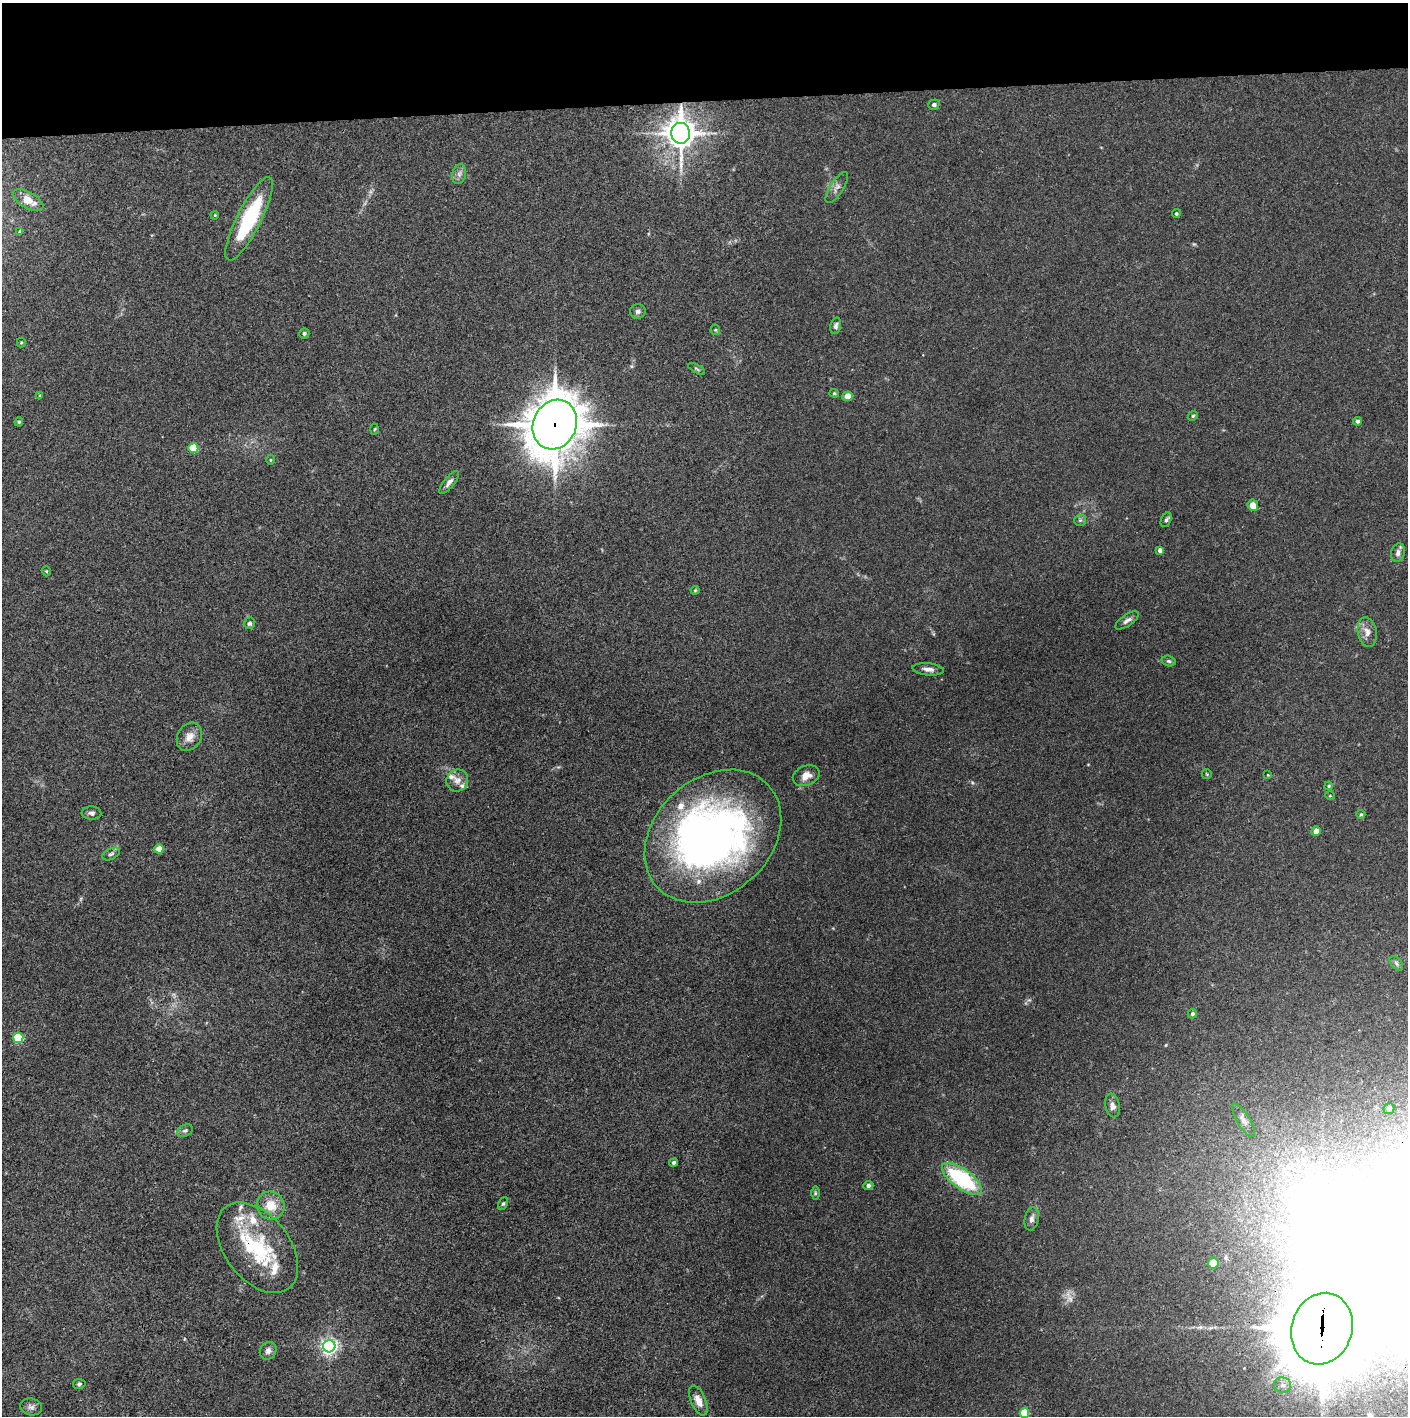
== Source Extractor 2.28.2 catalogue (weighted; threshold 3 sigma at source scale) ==
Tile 2 of 3 x 3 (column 2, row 1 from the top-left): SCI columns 1406-2811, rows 2830-4243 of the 4221 x 4245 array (HDU 1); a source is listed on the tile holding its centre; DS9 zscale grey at full resolution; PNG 1410 x 1418 px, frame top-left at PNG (2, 3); each listed source drawn as its Kron ellipse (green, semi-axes under 4 px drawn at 4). Shown black and unused: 7% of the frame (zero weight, under 3 of 4 exposures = <1% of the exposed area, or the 3 px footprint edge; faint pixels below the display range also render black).
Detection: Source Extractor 2.28.2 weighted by HDU 2 'WHT'; one run over the whole footprint, this tile lists its part. Background 0.0339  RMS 0.0046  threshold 0.0208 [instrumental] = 3 sigma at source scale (4.5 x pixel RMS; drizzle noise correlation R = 1.50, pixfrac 1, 0.05/0.05 arcsec/px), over >= 5 px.
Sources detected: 87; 2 inside a brighter object's white glare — neither listed nor drawn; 10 inside a brighter listed object's ellipse — not listed separately; the other 75 listed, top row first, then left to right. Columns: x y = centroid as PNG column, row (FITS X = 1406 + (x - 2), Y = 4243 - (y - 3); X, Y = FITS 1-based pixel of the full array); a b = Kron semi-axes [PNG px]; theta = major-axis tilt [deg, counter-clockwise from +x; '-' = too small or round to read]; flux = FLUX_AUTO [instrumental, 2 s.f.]
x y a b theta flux
934 105 5 5 - 1.2
681 133 10 9 - 650
459 174 10 7 75 1.9
837 188 18 6 57 2.4
28 200 17 8 -29 5
1176 214 4 4 - 0.59
215 215 4 3 - 0.38
249 219 46 12 63 36
20 231 3 3 - 0.66
638 311 8 7 - 1.5
836 326 8 5 75 1.2
715 330 5 5 - 0.62
304 333 5 5 - 1.1
21 342 5 4 - 0.49
697 369 9 3 -30 0.66
834 393 4 4 - 0.54
40 396 4 4 - 0.56
848 396 5 5 - 4.2
1193 416 5 4 - 0.6
1357 421 4 4 - 0.97
19 422 5 4 - 0.58
555 424 25 21 66 1400
375 429 5 3 - 0.48
193 448 5 5 - 17
270 460 5 3 - 0.45
449 482 14 5 51 1.9
1253 505 6 5 - 4.7
1080 520 6 5 - 0.78
1166 520 8 5 66 1
1160 550 4 4 - 2
1398 553 9 7 74 1.9
46 571 5 3 - 0.42
695 590 4 4 - 0.47
1127 620 14 5 34 1.9
250 623 6 5 - 1.1
1367 632 15 9 -80 3.6
1169 661 7 5 -16 0.94
928 669 16 6 -6 2.4
189 737 15 11 58 4.1
1207 774 5 5 - 0.47
1268 775 4 3 - 0.33
806 776 14 10 23 4.2
457 780 11 10 - 3.2
1329 786 4 3 - 0.6
1330 796 5 3 - 0.35
91 813 10 6 -3 1.5
1361 814 4 4 - 0.58
1316 831 5 4 - 3
713 836 76 58 42 250
159 849 4 4 - 7.7
111 854 9 5 25 1.1
1396 963 8 5 -51 1
1192 1014 5 4 - 0.95
18 1038 5 5 - 32
1112 1105 12 7 -80 2.3
1389 1109 5 5 - 1.7
1243 1120 19 6 -58 3.2
185 1130 8 5 25 1.1
674 1163 4 4 - 0.97
962 1179 23 10 -36 46
868 1185 5 4 - 1.4
815 1193 6 4 90 0.68
503 1203 7 4 62 0.73
271 1205 14 13 - 8.3
1032 1219 12 7 80 2.1
257 1248 51 32 -52 36
1213 1263 5 5 - 6.4
1322 1329 36 30 72 5600
329 1346 6 6 - 150
268 1351 9 8 - 2.1
79 1384 6 5 - 0.82
1282 1385 8 7 - 2.4
698 1401 16 7 -67 3.8
31 1407 11 8 -12 1.9
1024 1413 5 4 - 15
Overlapping masked pixels (flux is a lower limit): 5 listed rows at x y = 681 133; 555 424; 193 448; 257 1248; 1322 1329
Isophote crosses this tile's border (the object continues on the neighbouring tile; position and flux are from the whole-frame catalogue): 1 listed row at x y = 1024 1413